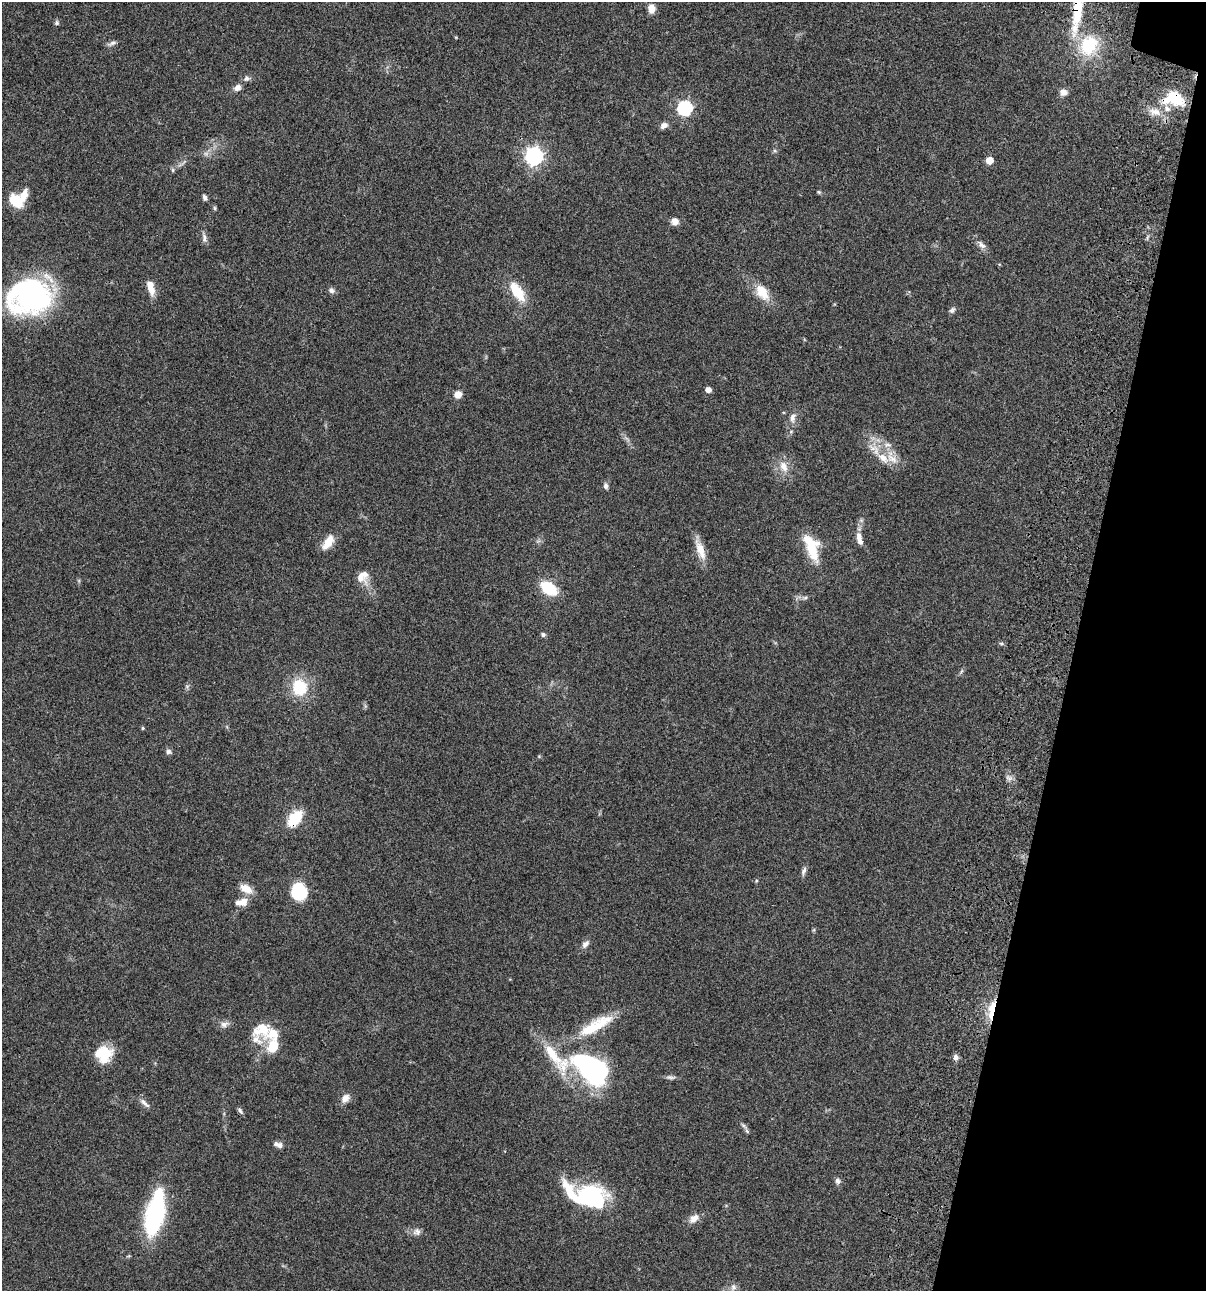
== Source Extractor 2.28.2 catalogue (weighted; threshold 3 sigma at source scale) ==
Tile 8 of 4 x 4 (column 4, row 2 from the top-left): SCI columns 3845-5048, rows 2698-3986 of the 5406 x 5393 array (HDU 1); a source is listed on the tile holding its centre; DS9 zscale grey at full resolution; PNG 1208 x 1293 px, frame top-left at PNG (2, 2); no overlay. Shown black and unused: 11% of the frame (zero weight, under 3 of 4 exposures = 9% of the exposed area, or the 3 px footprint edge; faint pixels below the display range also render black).
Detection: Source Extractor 2.28.2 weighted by HDU 2 'WHT'; one run over the whole footprint, this tile lists its part. Background 0.0468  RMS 0.0053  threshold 0.0239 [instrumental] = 3 sigma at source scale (4.5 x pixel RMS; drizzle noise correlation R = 1.50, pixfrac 1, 0.05/0.05 arcsec/px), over >= 5 px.
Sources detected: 102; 2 too faint to see at this stretch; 3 inside a brighter object's white glare — not listed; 13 inside a brighter listed object's ellipse — not listed separately; the other 84 listed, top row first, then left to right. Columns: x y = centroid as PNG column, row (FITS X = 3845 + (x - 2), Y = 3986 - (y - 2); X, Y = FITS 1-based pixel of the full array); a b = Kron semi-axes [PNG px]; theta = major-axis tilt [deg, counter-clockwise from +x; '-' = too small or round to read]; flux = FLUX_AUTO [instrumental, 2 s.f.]
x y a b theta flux
651 8 10 7 88 4.5
1077 10 62 11 82 24
57 23 6 6 - 1.1
456 37 5 3 - 0.4
112 43 13 5 23 1.7
1089 46 26 22 66 26
247 78 9 7 11 1.8
237 88 9 7 35 2.8
1063 92 9 8 - 3
1175 98 21 13 -36 17
685 108 7 7 - 100
1155 112 19 10 -15 5.8
664 125 9 7 25 2.6
775 151 6 5 - 0.82
534 156 7 7 - 210
989 160 5 5 - 7.5
182 163 20 3 36 2.2
819 192 6 4 -27 0.74
24 195 15 9 70 6.4
205 197 6 5 - 1.6
15 201 12 8 -43 19
215 208 6 4 -89 0.73
675 221 9 9 - 3.1
204 237 16 6 -81 2.3
981 245 15 8 -40 2.8
999 264 5 3 - 0.43
151 289 18 9 -71 5.2
331 290 9 7 -36 1.7
517 292 27 12 -57 14
762 292 25 14 -56 10
31 296 41 31 5 120
952 310 9 6 36 1.4
708 390 5 5 - 3.6
458 394 8 7 - 4.6
792 418 13 8 77 3.6
791 431 6 4 20 0.66
874 449 28 13 -52 9.5
783 466 17 11 -68 6.3
606 486 9 6 -76 1.6
859 538 18 7 -78 4.3
538 541 7 5 43 1.1
328 542 18 9 55 7.9
812 548 35 16 -71 17
700 549 31 9 -72 7.9
360 577 18 12 -64 5.2
549 588 15 9 -34 23
805 598 9 6 9 1.4
543 634 6 5 - 1.1
1001 644 8 4 -8 0.81
961 672 9 5 63 1
187 686 7 6 - 1.1
299 687 17 15 -79 22
143 728 5 4 - 0.6
168 752 9 6 -13 1.4
539 756 5 5 - 0.54
1009 778 10 7 -20 2
295 818 20 12 52 16
803 871 12 5 73 1.8
756 881 5 5 - 0.67
246 889 17 9 -28 5.9
299 891 17 14 -81 23
244 901 13 9 83 4
813 930 6 4 70 0.58
585 944 12 7 48 2.4
992 1013 24 13 -79 12
224 1024 13 8 10 2.7
595 1025 53 14 29 22
261 1029 25 22 8 13
104 1054 19 17 84 15
956 1057 7 7 - 1.9
556 1058 128 31 -23 54
599 1070 18 14 -80 68
670 1077 13 5 -6 1.6
345 1098 12 9 49 3.6
144 1103 18 6 -42 2.5
240 1111 10 4 -52 1.3
743 1125 15 4 -44 1.6
278 1145 13 6 -18 2.5
838 1181 9 7 -79 1.7
592 1199 38 23 22 37
155 1214 46 17 77 66
694 1218 14 9 37 4.4
417 1232 11 9 -3 2.6
733 1287 12 8 71 2.2
Overlapping masked pixels (flux is a lower limit): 4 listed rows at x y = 1077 10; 1175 98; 295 818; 992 1013
Isophote crosses this tile's border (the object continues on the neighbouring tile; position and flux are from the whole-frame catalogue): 1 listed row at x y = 1077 10